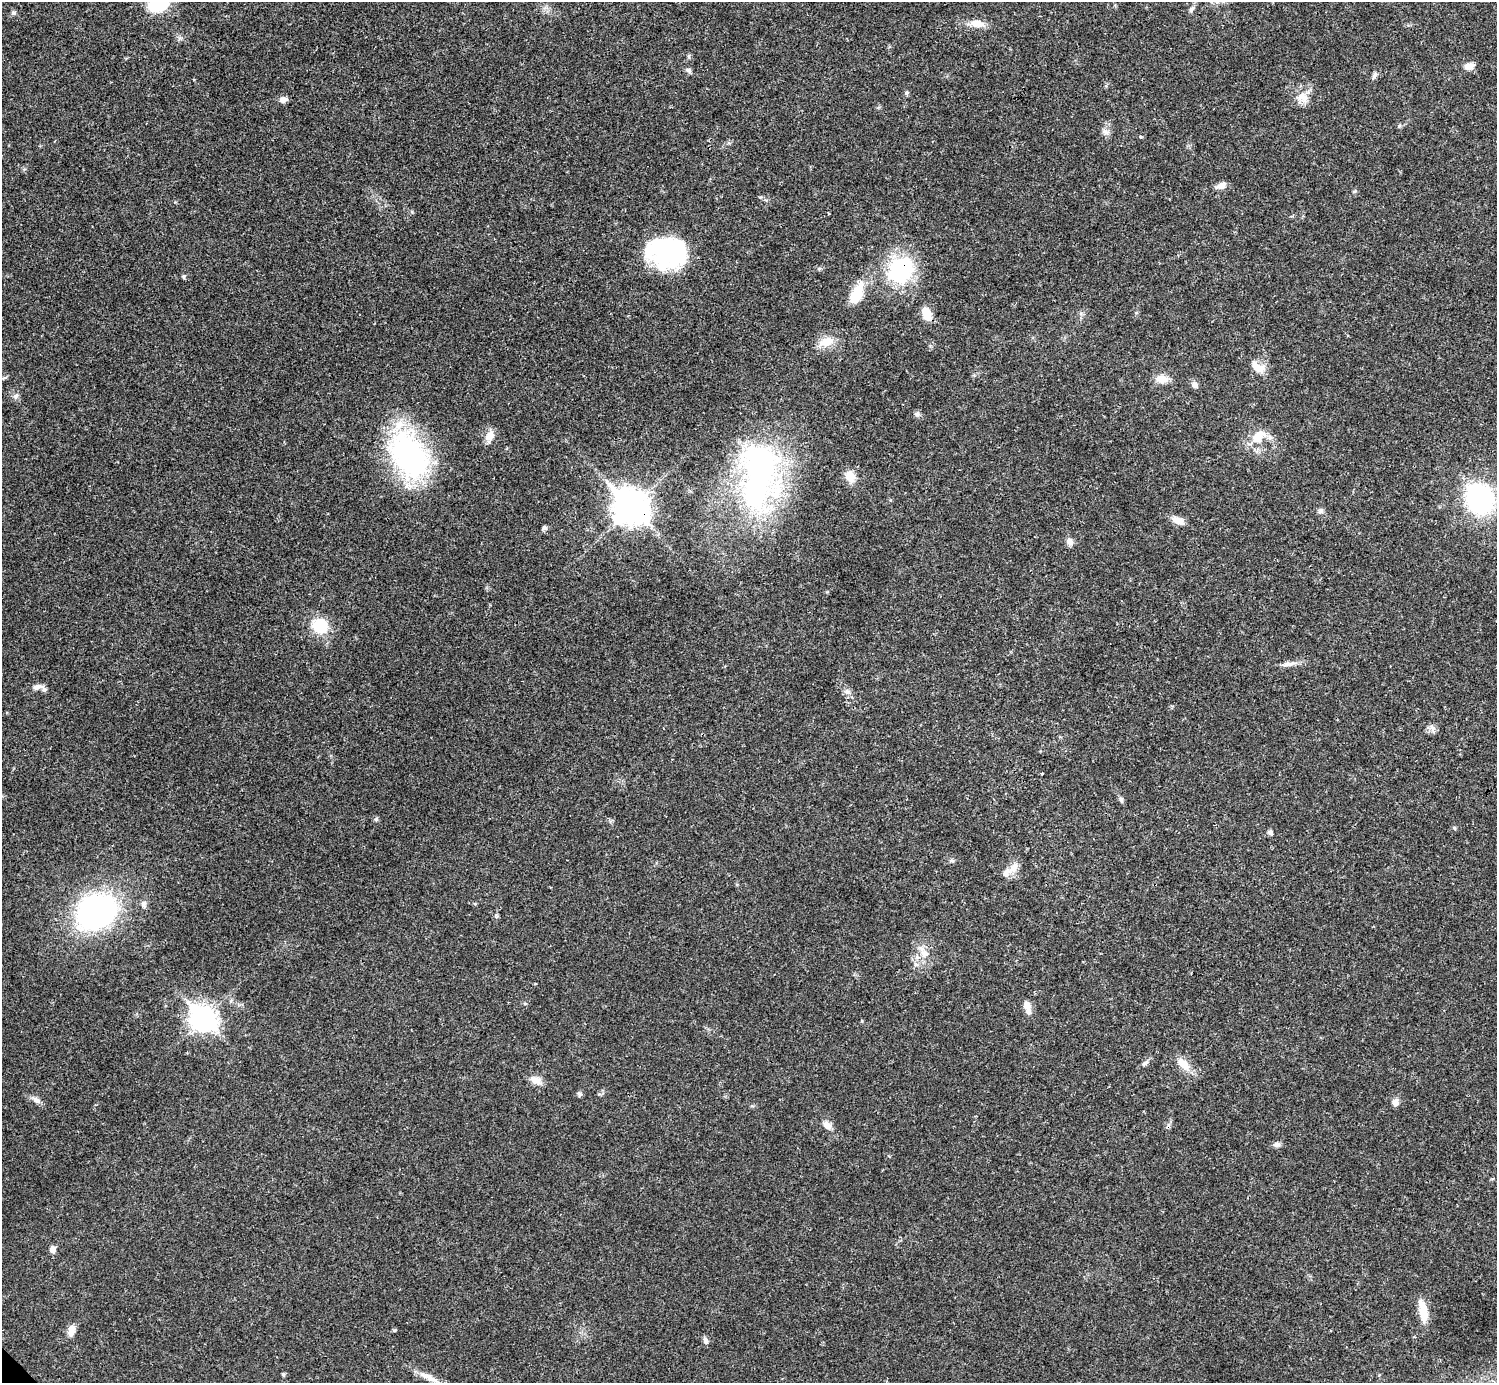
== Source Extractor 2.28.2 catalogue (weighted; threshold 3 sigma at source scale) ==
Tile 10 of 4 x 4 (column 2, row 3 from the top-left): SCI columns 1495-2989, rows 1539-2919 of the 5981 x 5981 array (HDU 1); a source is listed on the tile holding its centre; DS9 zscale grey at full resolution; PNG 1499 x 1385 px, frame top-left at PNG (2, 2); no overlay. Shown black and unused: <1% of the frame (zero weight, under 3 of 4 exposures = <1% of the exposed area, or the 3 px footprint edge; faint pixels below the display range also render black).
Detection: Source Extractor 2.28.2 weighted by HDU 2 'WHT'; one run over the whole footprint, this tile lists its part. Background 0.0209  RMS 0.0022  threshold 0.01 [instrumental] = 3 sigma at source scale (4.5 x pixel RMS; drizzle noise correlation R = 1.50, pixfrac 1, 0.05/0.05 arcsec/px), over >= 5 px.
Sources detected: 73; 3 inside a brighter object's white glare — not listed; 3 inside a brighter listed object's ellipse — not listed separately; the other 67 listed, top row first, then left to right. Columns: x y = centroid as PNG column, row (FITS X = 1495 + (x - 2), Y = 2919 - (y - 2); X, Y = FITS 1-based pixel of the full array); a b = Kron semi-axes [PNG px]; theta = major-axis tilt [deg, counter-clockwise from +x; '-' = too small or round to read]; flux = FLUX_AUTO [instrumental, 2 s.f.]
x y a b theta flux
1192 9 10 5 65 0.64
14 13 6 5 - 0.41
977 24 20 10 -9 2.4
689 56 6 4 89 0.33
1469 66 11 8 2 1.5
689 70 9 6 -39 0.57
1374 75 10 6 64 0.69
907 93 6 5 - 0.38
1303 97 17 11 -32 2.6
283 100 11 6 10 1
1106 132 10 7 -30 0.9
1141 137 4 3 - 0.3
1221 185 14 8 29 1.2
1355 191 7 4 31 0.3
666 253 42 23 84 17
900 270 36 30 46 18
184 277 6 4 -88 0.3
856 294 27 14 69 4.7
927 314 14 9 -69 3.2
827 342 20 11 19 3.2
1259 368 18 11 -7 2.3
1162 379 15 10 -1 2.4
1194 385 7 7 - 1
15 396 7 7 - 0.7
917 414 7 7 - 0.59
1259 434 16 12 8 2.8
490 436 16 10 64 2
409 455 54 34 -58 46
759 476 89 46 85 63
850 477 15 12 -76 2.4
1480 499 21 18 -58 45
631 508 14 12 -44 330
1321 511 8 7 - 0.6
1178 520 17 8 -27 2
545 528 7 6 - 0.49
1070 541 9 8 - 1.2
320 626 17 15 -23 7.8
1288 664 20 6 8 1.4
36 687 15 7 15 1.5
847 691 7 4 -1 0.55
1432 728 10 6 -54 0.83
1042 773 3 2 - 0.3
1121 800 9 5 -73 0.51
376 819 6 5 - 0.37
1454 828 6 4 -88 0.26
1270 832 6 6 - 0.61
952 861 6 4 -19 0.35
1014 868 14 9 74 2
143 904 10 7 89 0.87
96 912 31 25 29 70
924 953 12 9 -39 2
916 965 7 4 0 0.47
1027 1005 11 8 -62 1.7
203 1019 10 8 -44 190
1145 1063 10 5 27 0.69
1183 1064 22 11 -44 2.9
536 1080 16 9 -24 1.7
580 1094 7 6 - 0.47
36 1100 14 7 -38 1
1395 1102 8 8 - 1.1
827 1125 12 7 -50 1.5
1277 1144 9 6 17 0.73
53 1249 7 6 - 1.3
1423 1311 27 9 -82 3.9
71 1331 14 8 81 1.8
705 1341 9 6 -78 0.68
429 1377 35 6 -24 2.6
Overlapping masked pixels (flux is a lower limit): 2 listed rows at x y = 900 270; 631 508
Unlisted compact peaks at least as high as the median listed source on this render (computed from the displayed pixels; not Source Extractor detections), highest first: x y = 760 197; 1399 126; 862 1021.